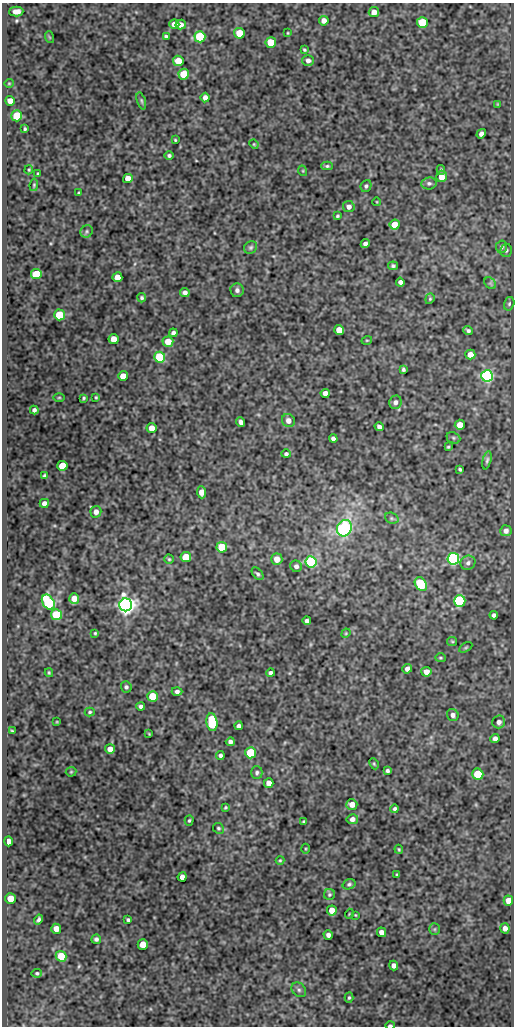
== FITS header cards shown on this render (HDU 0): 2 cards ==
NAXIS1  =                  512
NAXIS2  =                 1024

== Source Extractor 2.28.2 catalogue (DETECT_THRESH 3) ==
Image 512 x 1024 px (HDU 0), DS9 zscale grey, 1 PNG px = 1 image px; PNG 516 x 1028 px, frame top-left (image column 1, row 1024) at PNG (2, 3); each listed source drawn as its Kron ellipse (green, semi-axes under 4 px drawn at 4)
Background 84.1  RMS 0.51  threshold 1.52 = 3 sigma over >= 5 px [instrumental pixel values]
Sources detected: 178; all 178 listed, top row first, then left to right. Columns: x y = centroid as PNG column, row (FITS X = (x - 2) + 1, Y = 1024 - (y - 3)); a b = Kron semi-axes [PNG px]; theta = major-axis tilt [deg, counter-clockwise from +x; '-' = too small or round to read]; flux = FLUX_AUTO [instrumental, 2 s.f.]
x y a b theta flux
16 12 7 5 1 220
374 12 5 5 - 260
324 21 5 4 - 180
422 23 5 5 - 1400
174 24 5 5 - 310
181 24 5 5 - 190
239 33 5 5 - 750
288 33 4 2 - 28
49 37 6 3 -71 34
166 37 4 3 - 70
200 37 5 5 - 2700
271 42 5 5 - 1100
304 50 3 3 - 44
308 60 5 5 - 130
178 61 5 5 - 630
184 74 5 5 - 1000
9 83 4 4 - 34
205 97 5 4 - 170
10 101 5 5 - 260
141 101 9 4 -72 67
498 104 4 4 - 34
17 116 5 5 - 1800
25 129 3 3 - 48
481 134 5 4 - 150
175 140 3 2 - 33
254 144 5 4 - 36
169 155 5 4 - 68
327 166 5 4 - 52
29 170 5 3 - 40
441 170 5 4 - 49
303 171 5 3 - 32
38 174 3 3 - 47
441 176 6 5 - 320
128 178 5 4 - 330
429 183 7 6 - 94
34 185 6 4 82 48
366 186 6 5 - 73
79 193 3 3 - 41
377 202 4 2 - 24
349 207 6 5 - 150
337 216 4 3 - 45
395 225 5 5 - 530
87 231 6 5 - 64
365 244 4 4 - 120
251 247 7 6 - 71
501 247 6 5 - 68
506 250 6 5 - 76
393 266 5 4 - 60
36 274 5 5 - 1600
117 277 5 5 - 340
400 282 4 4 - 110
490 283 7 5 -45 59
237 290 7 6 - 130
185 292 5 4 - 130
142 298 5 4 - 59
430 299 5 4 - 46
509 304 7 5 74 59
59 315 5 5 - 1900
339 330 5 5 - 420
468 331 5 4 - 73
173 333 4 4 - 90
114 339 5 5 - 350
367 340 5 3 - 31
168 342 5 5 - 520
470 354 5 5 - 290
160 357 5 5 - 2200
403 369 4 3 - 63
123 376 5 4 - 340
487 376 6 6 - 8700
325 393 4 4 - 220
96 397 3 3 - 39
59 398 5 3 - 37
84 398 4 3 - 44
395 402 7 6 - 130
34 410 4 4 - 110
288 421 7 6 - 190
241 422 5 4 - 140
460 425 5 5 - 360
379 427 5 4 - 120
151 428 5 5 - 400
453 438 7 5 -22 63
333 439 4 4 - 110
448 447 3 3 - 40
286 454 5 4 - 78
487 460 9 4 77 72
62 466 5 5 - 850
460 469 4 3 - 49
44 476 3 3 - 57
201 492 6 4 -86 280
44 503 4 4 - 190
96 512 6 5 - 180
392 518 7 5 -21 68
344 528 9 7 59 3900
506 531 5 5 - 130
222 547 5 5 - 1300
186 557 5 5 - 1000
169 559 4 4 - 45
277 559 6 5 - 310
453 559 6 6 - 8100
311 562 5 5 - 5100
468 563 8 7 - 120
296 566 6 5 - 120
258 574 7 4 -49 71
421 584 7 5 -58 2500
74 599 5 5 - 360
460 601 6 6 - 4500
48 602 8 5 -55 4000
126 605 6 6 - 23000
56 615 5 5 - 1900
494 615 4 4 - 97
307 621 4 4 - 95
95 633 3 3 - 42
346 633 5 4 - 32
452 641 5 4 - 39
466 647 7 3 30 39
440 658 5 4 - 43
407 669 5 4 - 140
426 672 5 5 - 240
49 673 4 3 - 44
270 673 4 4 - 93
126 687 6 5 - 73
177 692 5 4 - 110
152 696 5 5 - 980
141 706 4 3 - 100
90 712 5 4 - 44
453 715 6 5 - 140
57 722 3 3 - 28
212 722 9 5 -82 2500
499 722 6 6 - 140
239 726 4 4 - 100
12 731 3 3 - 37
149 734 4 3 - 30
495 738 4 4 - 130
230 742 4 4 - 130
110 749 5 5 - 280
251 753 5 5 - 2400
220 756 4 4 - 94
374 764 6 4 -64 38
387 771 4 4 - 70
71 772 5 5 - 42
257 773 6 5 - 78
478 774 5 5 - 1600
269 783 5 5 - 230
352 804 5 5 - 250
225 807 3 3 - 40
395 809 4 3 - 70
352 819 6 5 - 150
189 821 5 4 - 47
303 821 3 2 - 36
218 828 6 5 - 59
8 841 5 4 - 260
305 849 5 3 - 32
399 849 4 3 - 38
280 860 4 4 - 37
397 875 3 3 - 42
182 877 4 4 - 220
349 884 6 5 - 69
329 895 5 5 - 58
10 898 5 5 - 490
508 901 5 4 - 350
332 910 5 5 - 470
349 914 5 3 - 29
355 915 3 2 - 25
39 920 5 4 - 82
128 920 4 3 - 61
505 928 5 4 - 170
56 929 5 5 - 300
434 929 6 5 - 51
381 932 5 4 - 180
328 935 5 4 - 120
96 939 5 4 - 84
143 944 5 5 - 480
61 956 5 5 - 870
394 966 5 4 - 140
37 973 5 4 - 56
299 990 8 6 -45 92
349 998 5 4 - 50
390 1025 4 3 - 67
At the frame edge (FLAGS 8, measured only in part): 1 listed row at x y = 390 1025